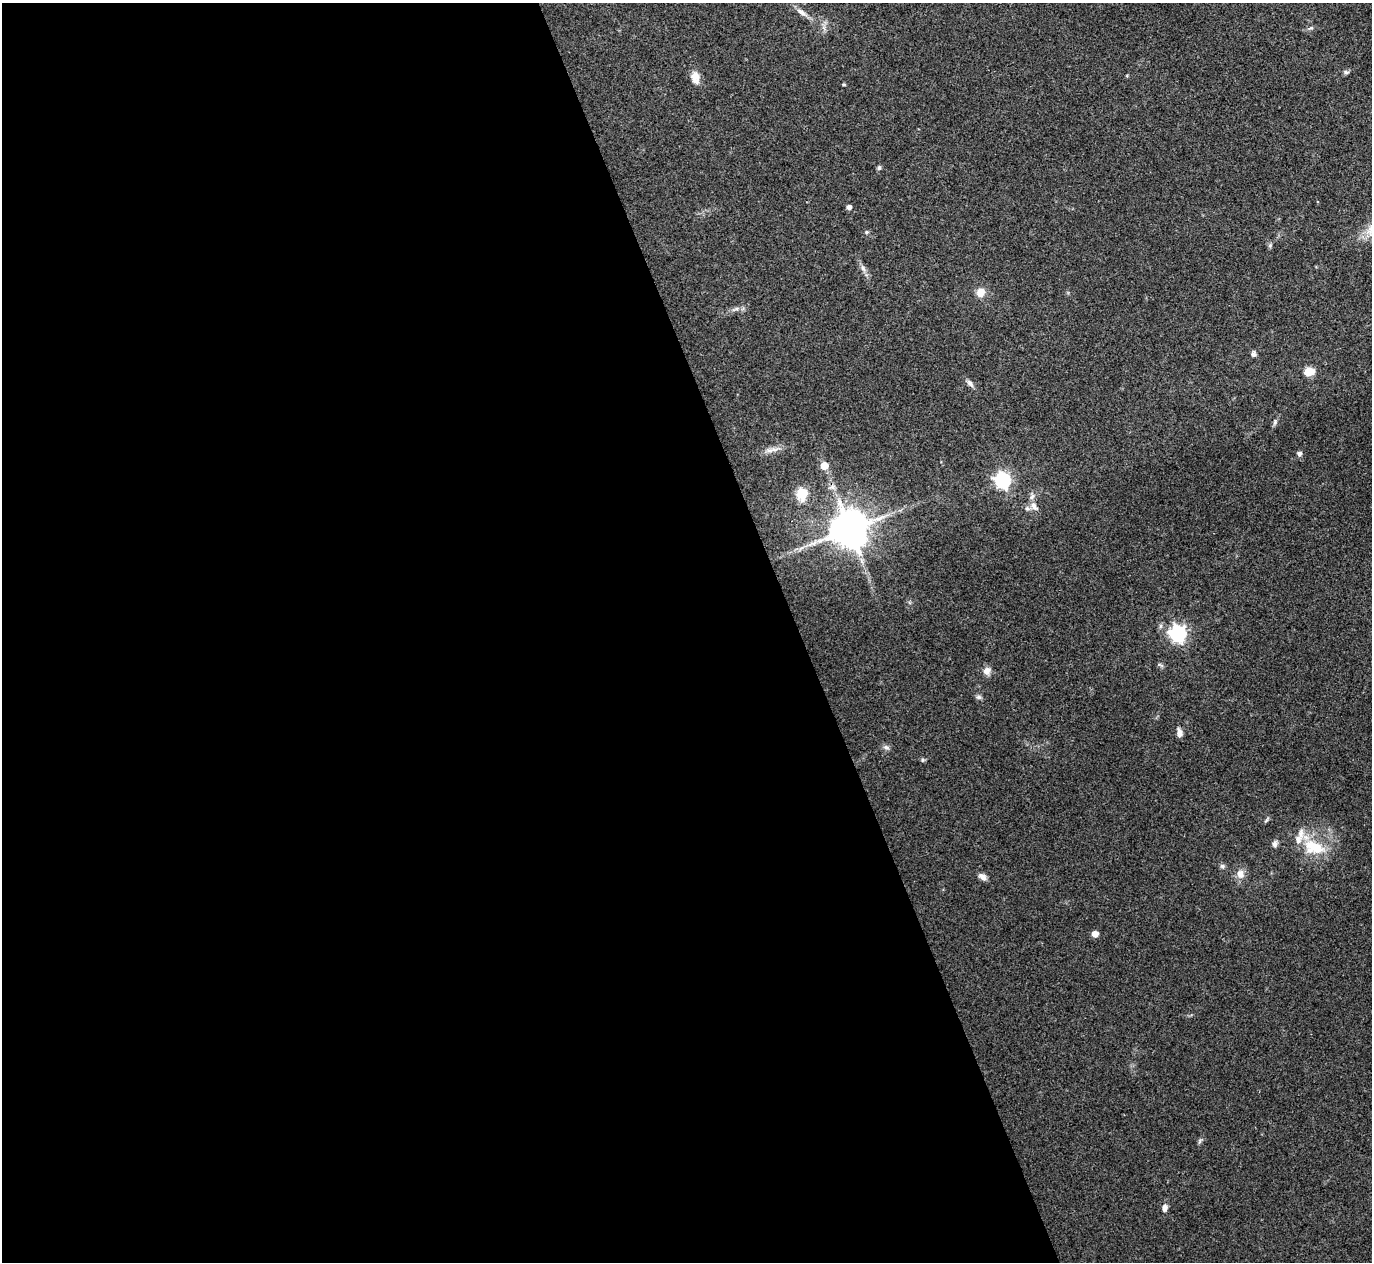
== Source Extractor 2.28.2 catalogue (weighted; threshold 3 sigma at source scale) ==
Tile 9 of 4 x 4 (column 1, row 3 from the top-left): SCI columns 2-1371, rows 1409-2668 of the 5480 x 5467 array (HDU 1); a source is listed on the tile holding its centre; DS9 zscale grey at full resolution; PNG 1374 x 1264 px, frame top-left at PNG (2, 3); no overlay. Shown black and unused: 58% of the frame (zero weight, under 3 of 4 exposures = <1% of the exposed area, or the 3 px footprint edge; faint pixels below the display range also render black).
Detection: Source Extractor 2.28.2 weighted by HDU 2 'WHT'; one run over the whole footprint, this tile lists its part. Background 0.0865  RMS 0.0058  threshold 0.026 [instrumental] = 3 sigma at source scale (4.5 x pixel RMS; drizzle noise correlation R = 1.50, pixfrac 1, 0.05/0.05 arcsec/px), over >= 5 px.
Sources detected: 44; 4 inside a brighter listed object's ellipse — not listed separately; the other 40 listed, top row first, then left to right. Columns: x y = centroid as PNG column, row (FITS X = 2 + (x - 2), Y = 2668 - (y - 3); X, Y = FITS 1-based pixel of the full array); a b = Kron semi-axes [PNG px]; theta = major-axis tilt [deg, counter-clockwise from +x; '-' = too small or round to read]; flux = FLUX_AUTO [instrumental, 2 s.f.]
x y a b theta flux
801 12 17 6 -35 3.7
1311 28 8 5 25 1.3
1346 72 7 6 - 1.2
695 77 16 10 -81 5.4
844 85 5 3 - 0.54
879 168 7 5 69 1
849 207 5 4 - 2.7
866 232 5 4 - 0.84
1270 245 6 5 - 0.97
863 268 11 5 -65 2.3
980 292 8 8 - 6.6
736 309 7 4 18 1.3
1254 354 8 5 84 1.5
1309 372 9 7 12 8.8
970 383 11 6 -54 2.1
1275 422 9 5 80 1.4
772 450 24 5 11 4.1
1299 454 5 5 - 2
824 466 5 5 - 9.9
1003 480 7 6 - 160
832 487 9 7 55 2.3
802 494 6 6 - 42
1034 506 12 8 -53 3.4
849 529 10 10 - 1800
1178 634 7 7 - 170
1160 665 10 4 -27 1
987 671 10 9 - 3.6
979 697 8 6 -2 1.4
1179 733 11 6 -78 2.9
886 747 9 6 -11 1.7
923 760 6 5 - 0.84
1266 820 8 3 45 0.92
1275 844 9 6 86 2
1314 847 34 19 -18 22
1222 866 7 6 - 1.4
1240 874 11 9 -71 4.8
982 877 11 7 -36 2.6
1095 934 5 5 - 5.4
1200 1141 7 5 60 1.1
1165 1208 8 6 76 2.6